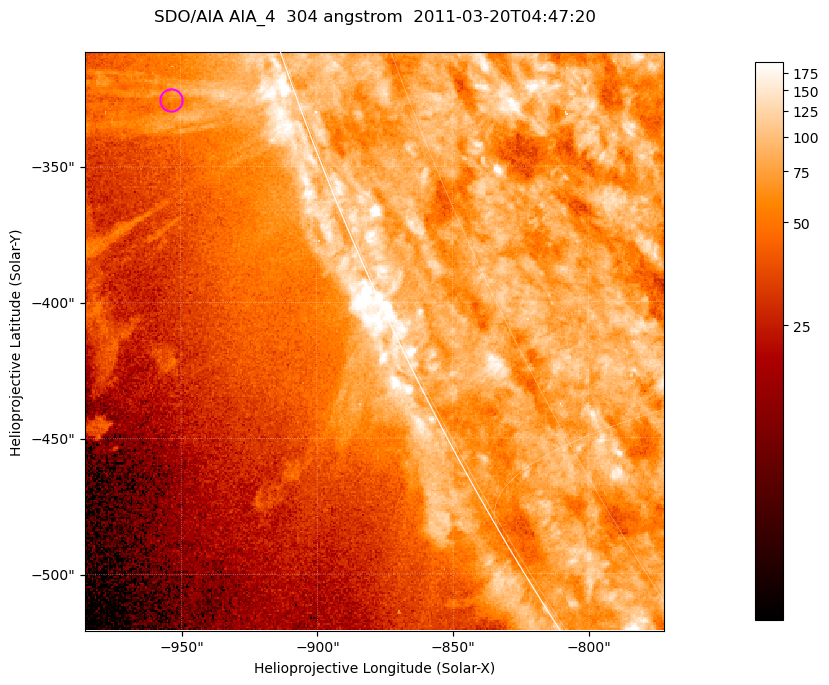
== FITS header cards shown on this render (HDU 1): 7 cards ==
TELESCOP= 'SDO/AIA '           / For AIA: SDO/AIA
INSTRUME= 'AIA_4   '           / For AIA: AIA_ATA1, AIA_ATA2, AIA_ATA3 or AIA_AT
WAVELNTH=                  304 / [angstrom] Wavelength
WAVEUNIT= 'angstrom'           / Wavelength unit: angstrom
DATE-OBS= '2011-03-20T04:47:20.123' / [ISO] Date when observation started; ISO 8
CTYPE1  = 'HPLN-TAN'           / CTYPE1; Typically HPLN
CTYPE2  = 'HPLT-TAN'           / CTYPE2; Typically HPLT

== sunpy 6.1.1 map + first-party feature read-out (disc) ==
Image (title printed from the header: SDO/AIA AIA_4  304 angstrom  2011-03-20T04:47:20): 355 x 355 px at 0.6 arcsec/px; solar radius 964 arcsec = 1606 px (partial field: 0.7% of the solar disc is inside the frame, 45% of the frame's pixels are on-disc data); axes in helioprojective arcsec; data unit not stated in the header (colour bar unlabelled)
Orientation: roll -0.132 deg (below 1 deg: not rotated)
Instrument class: DISC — disc imager (sunpy class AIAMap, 304 A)
Bright regions (active regions / flare kernels): reference = the on-disc median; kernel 3 px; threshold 5 sigma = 105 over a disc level ~80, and >= 1.15x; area >= 126 px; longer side >= 4 px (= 2.4 arcsec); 0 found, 0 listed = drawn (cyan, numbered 1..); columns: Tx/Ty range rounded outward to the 2 arcsec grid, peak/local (2 s.f.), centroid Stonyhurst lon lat
Off-limb structures (1.02-1.3 R_sun): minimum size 63 px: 4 found; the strongest spans PA ~110 deg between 1.02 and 1.08 R_sun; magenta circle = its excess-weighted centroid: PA ~110 deg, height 1.05 R_sun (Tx ~-954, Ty ~-326 arcsec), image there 1.6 x the reference